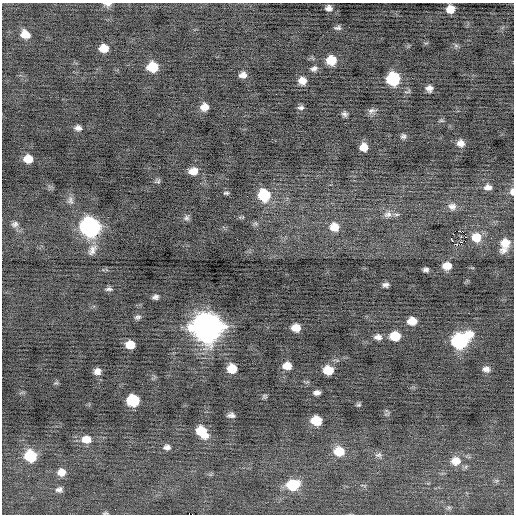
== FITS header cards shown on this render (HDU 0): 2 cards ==
NAXIS1  =                  512 / Axis length
NAXIS2  =                  512 / Axis length

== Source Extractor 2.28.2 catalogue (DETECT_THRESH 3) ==
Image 512 x 512 px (HDU 0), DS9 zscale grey, 1 PNG px = 1 image px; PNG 516 x 516 px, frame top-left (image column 1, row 512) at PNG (2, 3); no overlay
Background -0.181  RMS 0.76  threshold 2.28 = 3 sigma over >= 5 px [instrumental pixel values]
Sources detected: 82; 1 with non-positive FLUX_AUTO (blend fragments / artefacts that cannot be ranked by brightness) is not listed; the other 81 listed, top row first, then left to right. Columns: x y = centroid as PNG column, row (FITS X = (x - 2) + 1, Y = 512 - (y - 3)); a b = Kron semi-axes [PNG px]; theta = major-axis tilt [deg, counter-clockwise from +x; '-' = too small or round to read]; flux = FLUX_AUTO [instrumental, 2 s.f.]
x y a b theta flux
107 4 10 5 -3 190
329 8 7 6 - 210
450 9 7 7 - 570
337 28 9 5 5 140
25 34 9 7 -26 550
456 46 7 4 -19 95
104 48 8 7 - 600
331 60 8 8 - 1100
153 67 9 8 - 1300
314 69 9 7 25 170
243 75 7 6 - 270
393 79 9 9 - 4000
302 81 8 7 - 440
429 88 6 6 - 250
204 107 7 7 - 440
301 108 8 5 6 130
372 111 12 7 16 190
344 114 7 5 -28 140
441 120 6 4 0 68
78 128 8 6 -5 190
403 136 7 6 - 130
460 143 8 8 - 310
364 147 7 7 - 490
28 159 8 7 - 600
193 171 9 7 7 500
158 181 7 5 46 89
488 187 9 6 3 270
512 192 8 5 -87 210
226 193 5 3 - 75
264 195 10 10 - 2200
70 200 11 7 -80 200
452 206 12 9 -6 320
388 214 12 9 21 320
187 218 8 7 - 140
15 224 9 7 21 180
90 227 11 10 - 15000
334 227 10 10 - 670
460 231 3 2 - 650
461 236 3 3 - 57
476 237 7 7 - 660
451 239 3 2 - 470
505 243 11 10 - 700
456 244 4 3 - 110
92 250 17 9 63 370
504 250 12 8 22 270
447 266 8 7 - 550
426 269 5 4 - 140
385 285 6 4 -2 160
109 289 9 5 2 130
155 297 6 4 12 150
138 317 8 5 15 120
412 321 8 6 2 650
207 327 13 12 - 67000
296 328 8 7 - 580
469 334 11 8 0 660
395 336 9 7 1 1100
378 337 10 7 -4 240
460 341 10 9 - 7600
130 344 8 7 - 630
287 366 8 6 4 500
232 368 8 7 - 810
486 369 8 6 -7 210
328 370 8 7 - 920
97 371 6 6 - 270
317 392 7 4 8 190
265 396 6 5 - 84
133 400 9 8 - 2500
359 405 6 5 - 79
231 415 7 4 -3 170
316 420 9 7 -7 1100
202 431 12 8 -48 1200
86 439 11 9 -2 580
167 447 10 7 1 210
339 451 11 9 -9 950
378 455 9 7 -10 160
30 456 10 9 - 2100
456 461 12 10 7 610
61 472 9 8 - 410
293 485 11 9 8 1800
59 490 8 6 3 170
105 513 7 3 11 62
At the frame edge (FLAGS 8, measured only in part): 3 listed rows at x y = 107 4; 512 192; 105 513
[1 non-positive-flux detection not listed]